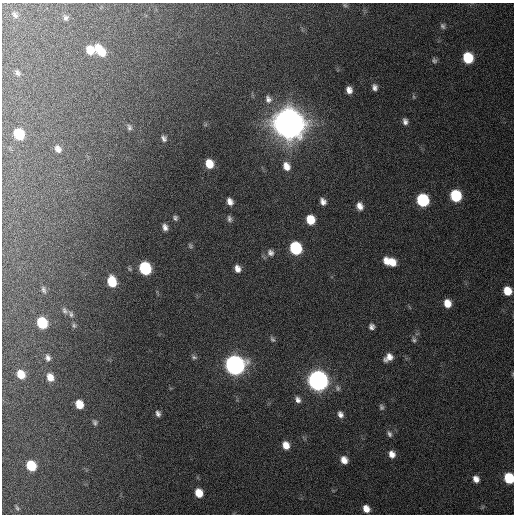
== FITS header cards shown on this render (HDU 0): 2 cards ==
NAXIS1  =                  512 / Axis length
NAXIS2  =                  512 / Axis length

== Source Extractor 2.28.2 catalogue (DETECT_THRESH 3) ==
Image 512 x 512 px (HDU 0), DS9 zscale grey, 1 PNG px = 1 image px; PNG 516 x 516 px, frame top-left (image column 1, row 512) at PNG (2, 3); no overlay
Background 189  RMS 14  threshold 41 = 3 sigma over >= 5 px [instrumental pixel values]
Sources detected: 73; all 73 listed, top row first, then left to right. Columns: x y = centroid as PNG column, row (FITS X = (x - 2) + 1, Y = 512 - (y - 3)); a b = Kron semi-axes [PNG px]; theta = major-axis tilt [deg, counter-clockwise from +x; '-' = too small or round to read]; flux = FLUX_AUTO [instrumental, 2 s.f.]
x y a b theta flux
345 5 7 5 -17 1.6e+03
15 15 9 6 -55 3.1e+03
66 18 7 6 - 2.5e+03
443 26 8 6 -73 2.4e+03
90 50 9 7 -62 1.5e+04
100 50 14 8 -48 1.9e+04
468 58 8 7 - 4.0e+04
434 60 7 6 - 2.2e+03
17 73 8 6 -59 2.5e+03
374 87 7 6 - 3.8e+03
349 90 7 5 -77 6.0e+03
414 97 6 4 -71 1.1e+03
268 99 11 9 -67 5.4e+03
405 121 7 6 - 3.8e+03
289 123 11 10 - 3.7e+06
129 127 9 6 -82 2.7e+03
19 134 8 7 - 4.1e+04
164 138 8 6 -71 3.1e+03
58 149 9 7 -62 4.7e+03
209 164 8 7 - 1.6e+04
286 166 11 8 -65 9.3e+03
456 196 8 7 - 5.8e+04
423 200 9 8 - 8.2e+04
230 201 7 6 - 5.3e+03
323 201 8 6 -63 5.0e+03
360 206 9 7 -71 6.6e+03
175 218 7 6 - 2.2e+03
229 219 8 5 -80 2.6e+03
310 220 8 7 - 2.0e+04
165 227 8 6 -70 4.6e+03
190 246 7 5 -62 1.8e+03
295 248 9 7 -69 8.6e+04
270 253 9 9 - 4.5e+03
386 261 8 5 -70 8.8e+03
392 262 9 7 -61 1.2e+04
145 268 9 7 -66 9.0e+04
237 269 8 6 -68 6.1e+03
112 282 9 7 -75 2.8e+04
43 290 9 5 -73 2.3e+03
507 291 8 7 - 1.7e+04
447 303 8 7 - 1.1e+04
65 311 9 6 -53 2.7e+03
71 314 9 5 -73 2.4e+03
42 323 8 7 - 4.7e+04
74 325 7 5 -87 1.8e+03
372 327 6 5 - 3.4e+03
272 339 8 5 -56 2.1e+03
414 340 8 6 -61 2.3e+03
194 357 7 6 - 2.1e+03
388 357 10 7 38 7.7e+03
48 358 8 6 -72 3.5e+03
235 365 9 9 - 6.9e+05
21 374 7 6 - 1.6e+04
512 374 6 3 71 8.7e+02
50 377 9 7 -63 9.4e+03
318 381 9 8 - 8.0e+05
337 388 9 7 -74 3.0e+03
298 400 9 6 -65 4.3e+03
79 404 7 6 - 1.7e+04
381 407 8 6 -78 2.3e+03
158 413 7 6 - 3.2e+03
340 414 8 7 - 4.4e+03
95 422 7 5 -68 2.1e+03
389 434 9 6 -62 3.0e+03
286 445 8 7 - 9.9e+03
392 454 8 7 - 6.8e+03
344 460 8 7 - 8.1e+03
31 466 8 7 - 3.7e+04
509 478 8 7 - 4.4e+04
476 479 7 6 - 6.1e+03
199 493 8 6 -64 1.5e+04
17 508 7 4 -63 1.5e+03
366 509 7 6 - 8.4e+03
At the frame edge (FLAGS 8, measured only in part): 2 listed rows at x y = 512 374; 509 478